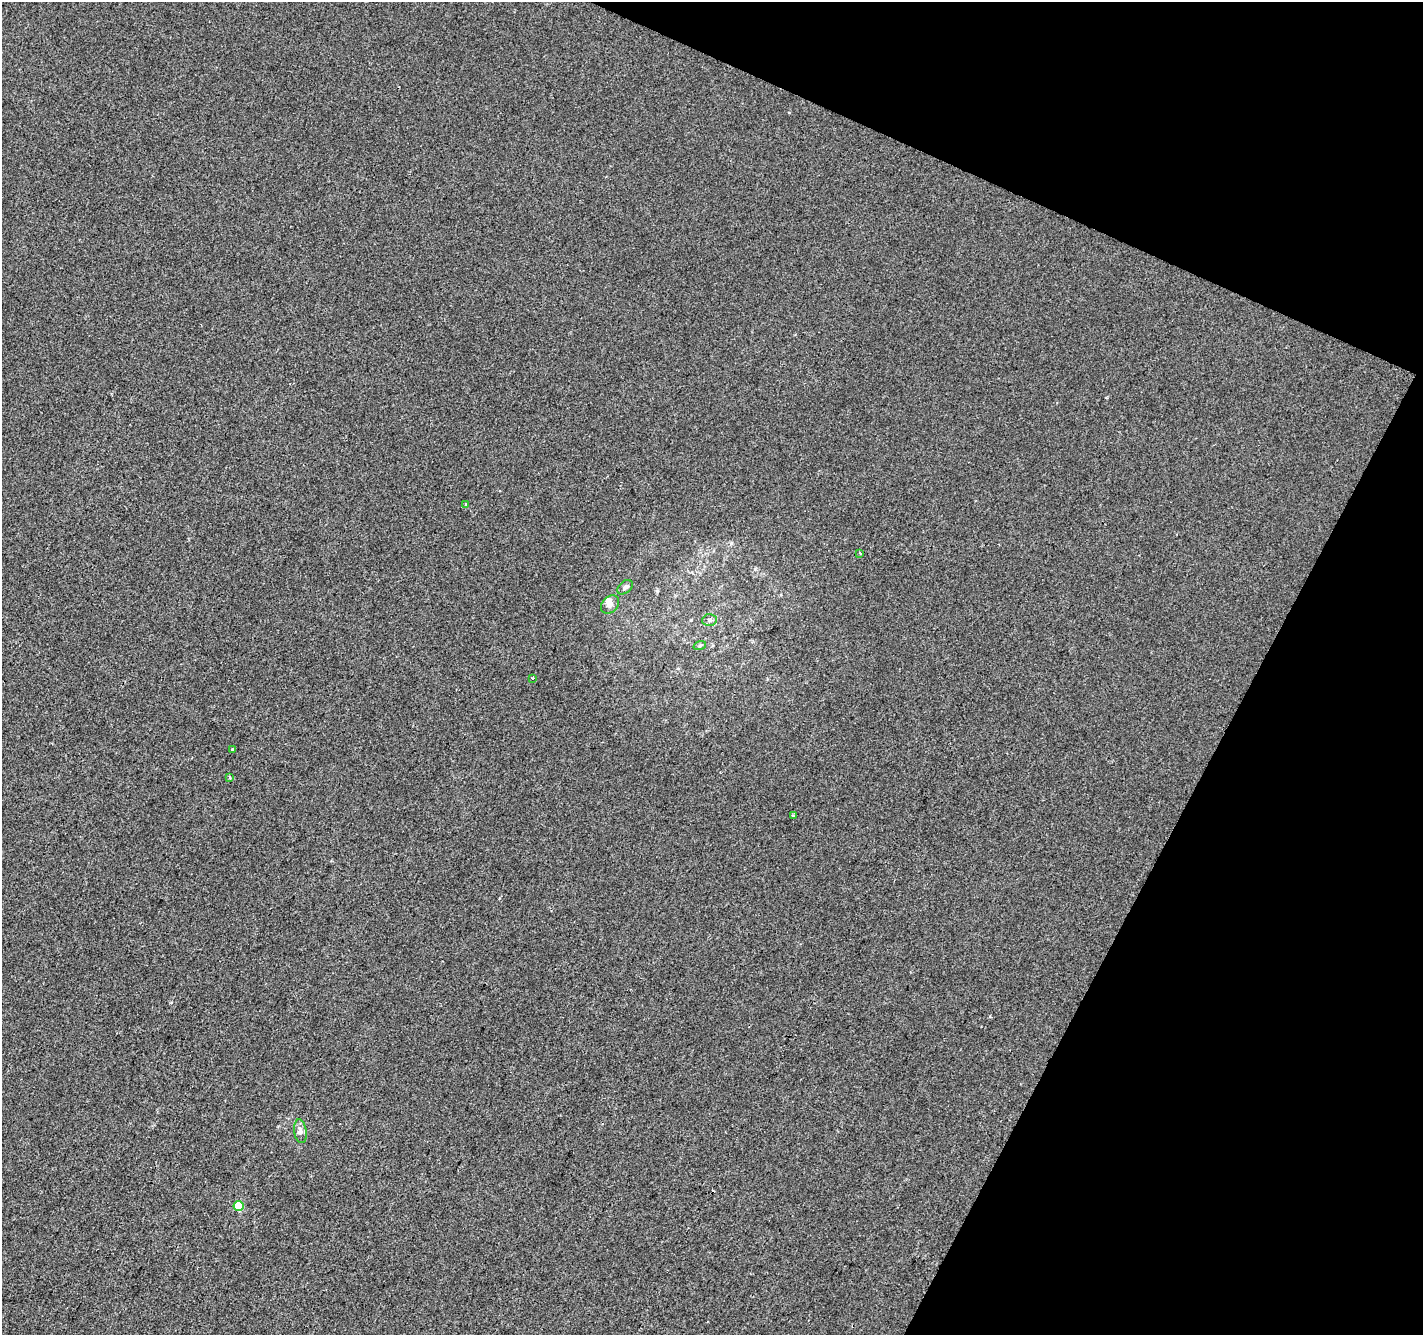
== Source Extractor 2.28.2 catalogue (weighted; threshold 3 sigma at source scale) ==
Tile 8 of 4 x 4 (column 4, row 2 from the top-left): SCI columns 4271-5691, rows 2934-4266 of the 5691 x 5802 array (HDU 1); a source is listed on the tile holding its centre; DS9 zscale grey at full resolution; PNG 1425 x 1337 px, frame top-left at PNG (2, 2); each listed source drawn as its Kron ellipse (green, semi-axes under 4 px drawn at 4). Shown black and unused: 22% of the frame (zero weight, under 2 of 3 exposures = <1% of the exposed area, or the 3 px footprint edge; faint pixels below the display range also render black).
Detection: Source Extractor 2.28.2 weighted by HDU 2 'WHT'; one run over the whole footprint, this tile lists its part. Background -9.86e-05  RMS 0.0056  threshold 0.0252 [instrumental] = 3 sigma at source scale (4.5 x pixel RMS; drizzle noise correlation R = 1.50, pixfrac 1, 0.0396/0.0396 arcsec/px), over >= 5 px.
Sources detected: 14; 1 cosmic-ray / hot-pixel residue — neither listed nor drawn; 1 inside a brighter listed object's ellipse — not listed separately; the other 12 listed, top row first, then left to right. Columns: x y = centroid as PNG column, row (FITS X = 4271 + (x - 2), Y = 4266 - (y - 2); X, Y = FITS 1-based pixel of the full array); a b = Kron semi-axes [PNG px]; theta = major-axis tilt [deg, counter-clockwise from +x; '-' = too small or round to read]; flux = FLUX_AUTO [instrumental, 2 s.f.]
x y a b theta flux
466 504 3 3 - 0.64
860 553 3 2 - 0.59
625 587 9 5 39 1.5
610 605 10 7 49 2.5
709 620 7 5 3 1.5
700 645 6 4 19 0.75
532 678 3 3 - 2
232 749 3 3 - 1.4
229 777 3 3 - 1.2
793 815 3 3 - 1.4
300 1131 12 6 -83 2.1
239 1206 5 5 - 19